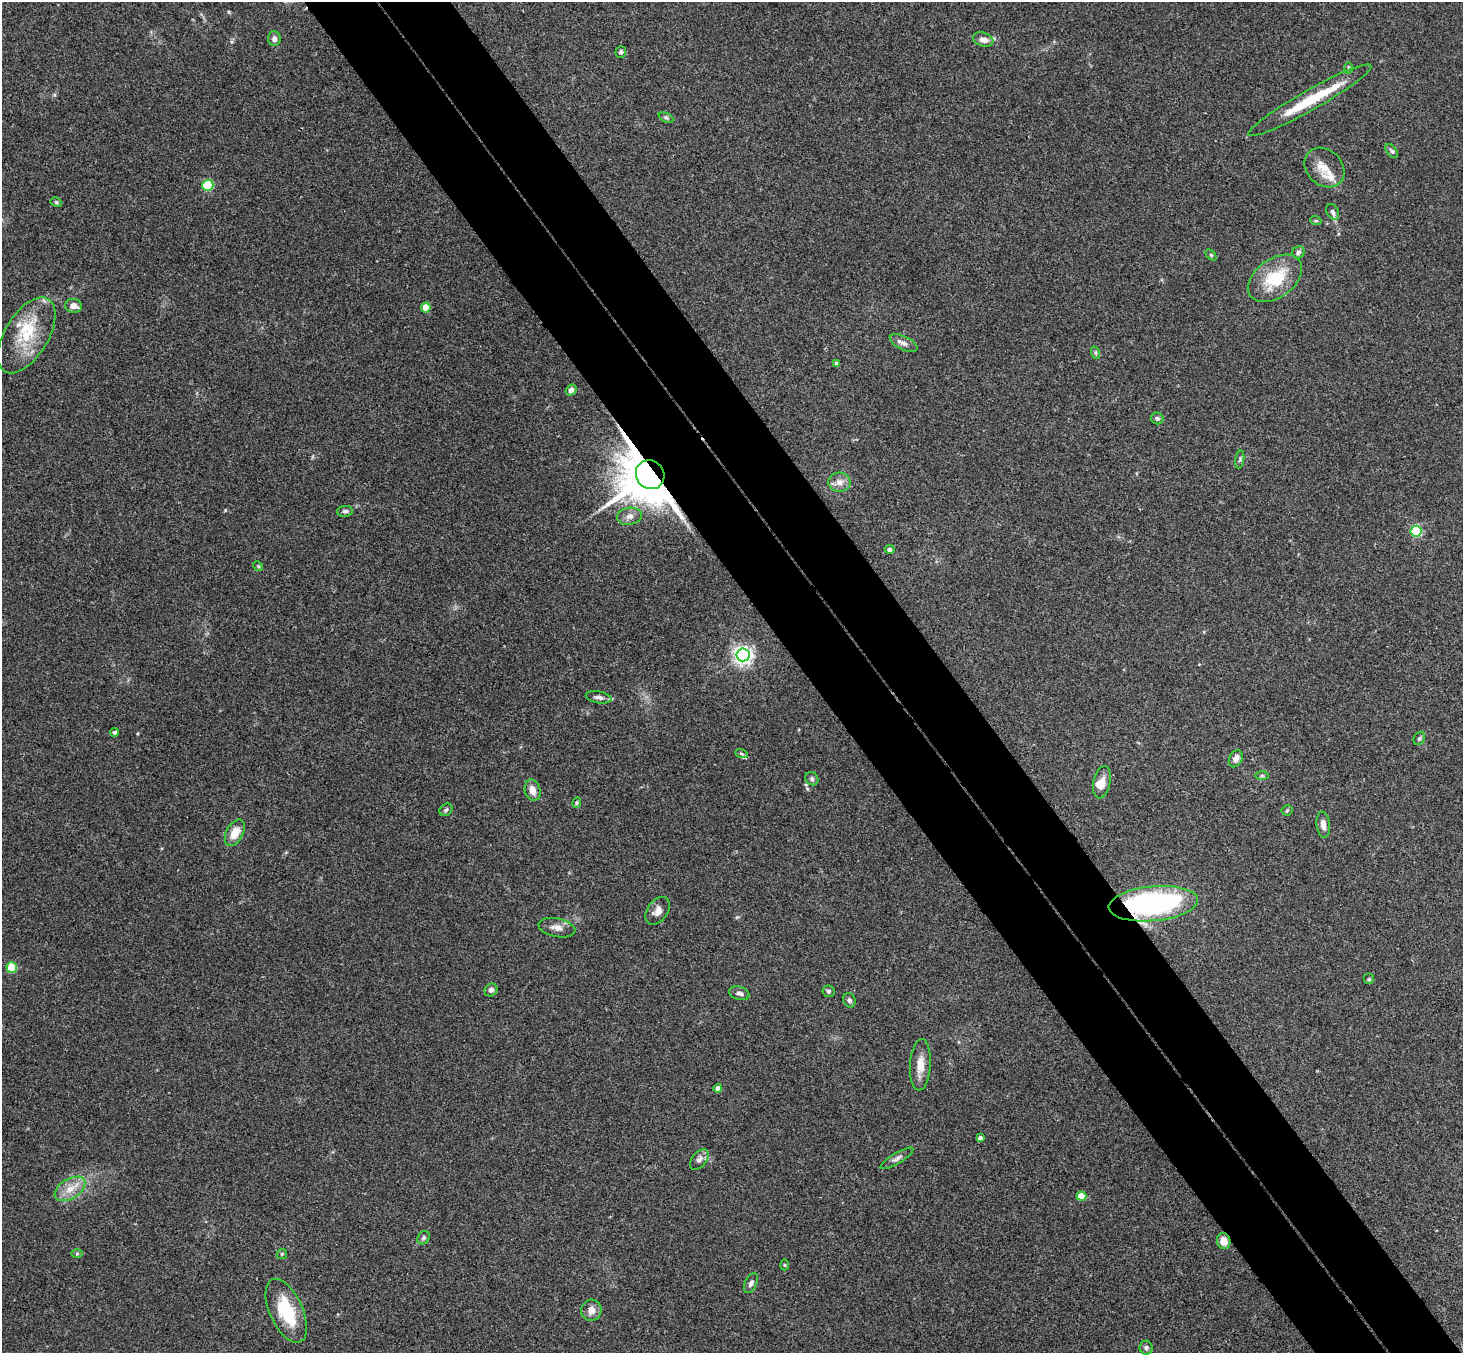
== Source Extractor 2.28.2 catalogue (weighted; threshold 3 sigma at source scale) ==
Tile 6 of 4 x 4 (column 2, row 2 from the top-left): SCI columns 1513-2973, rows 3032-4382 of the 5945 x 5927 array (HDU 1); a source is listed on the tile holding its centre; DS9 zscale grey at full resolution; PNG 1465 x 1355 px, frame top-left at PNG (2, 2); each listed source drawn as its Kron ellipse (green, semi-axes under 4 px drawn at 4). Shown black and unused: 10% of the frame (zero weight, under 3 of 4 exposures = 6% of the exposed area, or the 3 px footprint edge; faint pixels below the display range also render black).
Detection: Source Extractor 2.28.2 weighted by HDU 2 'WHT'; one run over the whole footprint, this tile lists its part. Background 0.215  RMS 0.0084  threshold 0.0377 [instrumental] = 3 sigma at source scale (4.5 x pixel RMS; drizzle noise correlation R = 1.50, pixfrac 1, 0.05/0.05 arcsec/px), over >= 5 px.
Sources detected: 77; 6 inside a brighter listed object's ellipse — not listed separately; the other 71 listed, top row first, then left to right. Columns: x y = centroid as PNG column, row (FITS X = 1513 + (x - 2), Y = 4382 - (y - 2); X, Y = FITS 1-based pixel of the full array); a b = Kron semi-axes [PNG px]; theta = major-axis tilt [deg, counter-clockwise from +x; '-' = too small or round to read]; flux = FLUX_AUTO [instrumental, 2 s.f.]
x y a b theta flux
274 39 7 6 - 4
983 40 10 7 -18 5.2
621 52 6 5 - 1.9
1348 68 6 4 89 1.1
1310 100 70 10 29 33
666 118 8 4 -23 1.7
1392 151 8 5 -52 1.8
1324 167 22 17 -44 14
208 185 5 5 - 58
56 202 6 4 -29 1.4
1333 212 8 6 -62 2.3
1316 221 6 3 -18 0.91
1298 252 6 6 - 2.4
1211 255 6 4 -45 1.1
1275 278 30 19 36 35
74 306 8 7 - 5.6
426 307 5 5 - 16
27 335 42 21 59 38
904 343 15 6 -25 4.2
1096 353 6 4 -72 1.2
837 363 4 4 - 2.3
571 390 6 5 - 4.4
1157 418 6 6 - 2
1240 459 9 4 82 1.5
650 475 15 13 -49 4800
839 482 11 9 -5 6.3
345 511 8 5 1 2.3
629 516 12 8 9 5.1
1416 531 5 5 - 87
890 549 5 4 - 2.9
258 566 5 4 - 0.96
743 655 6 6 - 410
599 697 13 5 -10 3.5
114 732 4 3 - 1.5
1419 738 7 5 68 1.5
741 753 6 4 -21 1.3
1236 759 9 6 63 4.7
1262 776 6 4 0 1.5
812 779 7 6 - 2
1102 782 16 8 78 9
533 790 11 8 -75 6.1
577 803 5 4 - 1.1
446 810 7 5 39 1.7
1287 810 5 5 - 1.1
1323 825 13 6 -83 5
235 833 14 8 61 12
1153 904 45 17 5 190
658 911 15 10 53 6.1
557 928 18 9 -12 6.4
12 967 5 5 - 39
1369 979 5 5 - 1.3
491 990 7 6 - 3.2
828 991 6 6 - 1.8
739 993 10 6 -17 3.3
849 1000 7 6 - 1.9
920 1065 26 10 86 11
718 1088 4 4 - 5.1
980 1138 4 4 - 3.2
897 1158 19 5 31 3.4
699 1159 12 7 51 4.1
70 1189 17 10 32 11
1081 1196 5 4 - 21
424 1238 7 5 53 1.8
1224 1241 8 6 -77 9.3
77 1254 6 4 1 1.1
282 1254 5 4 - 1.2
785 1265 5 3 - 0.91
751 1283 10 6 65 2.8
591 1310 10 10 - 6.5
286 1311 34 16 -66 39
1146 1348 7 6 - 2.2
Overlapping masked pixels (flux is a lower limit): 3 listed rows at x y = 650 475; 1153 904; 1224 1241